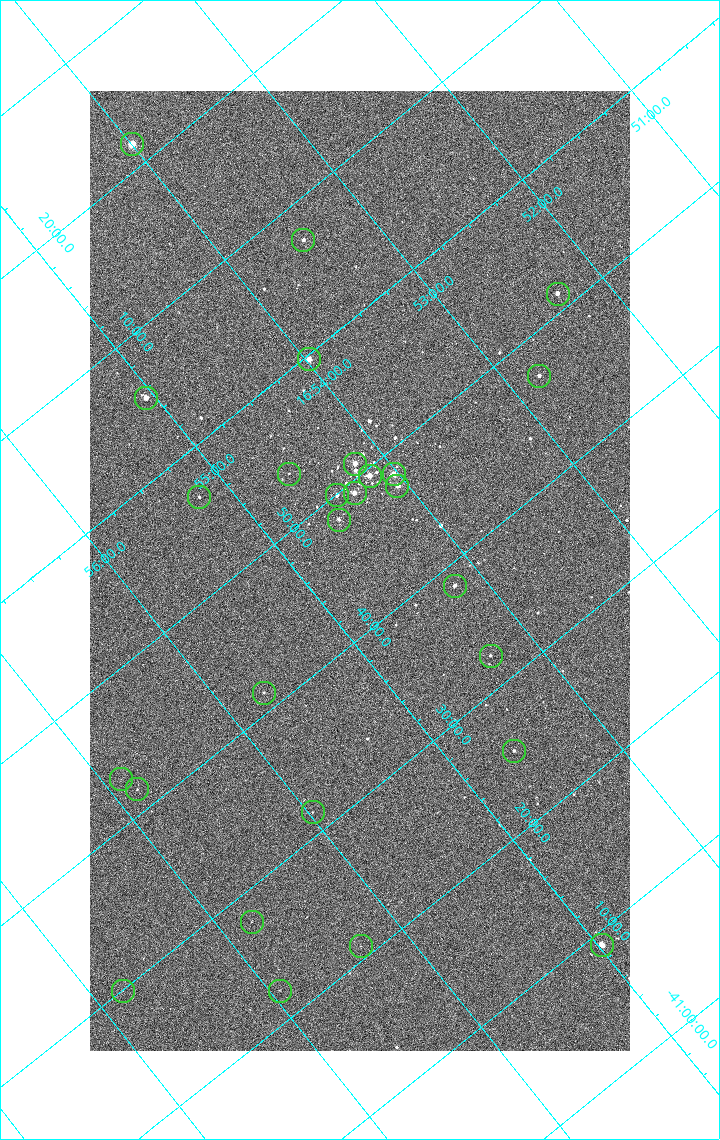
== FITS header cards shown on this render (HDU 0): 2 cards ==
NAXIS1  =                 1080 / length of data axis 1
NAXIS2  =                 1920 / length of data axis 2

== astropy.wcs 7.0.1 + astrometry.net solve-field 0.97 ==
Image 1080 x 1920 px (HDU 0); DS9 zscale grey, zoomed out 1/2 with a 90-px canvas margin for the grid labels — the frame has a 2x2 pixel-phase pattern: neighbouring pixels differ more than pixels two apart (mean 1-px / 2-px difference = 1.279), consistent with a one-shot-colour (mosaic) sensor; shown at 1/2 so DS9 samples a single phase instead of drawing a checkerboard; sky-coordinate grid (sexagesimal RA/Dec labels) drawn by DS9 from the SOLVED WCS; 27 Tycho-2 reference stars matched to detected sources circled (green)
Header WCS: none
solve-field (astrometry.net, Tycho-2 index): SOLVED blind (the file carries no WCS)
Solved WCS: RA---TAN-SIP/DEC--TAN-SIP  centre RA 16:54:39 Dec -41:44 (253.66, -41.74 deg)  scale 2.38 arcsec/px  FOV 42.8' x 76.0'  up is -141 deg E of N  parity flipped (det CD > 0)
(file carries no celestial WCS; the grid is the blind solution)
Tycho-2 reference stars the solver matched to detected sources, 27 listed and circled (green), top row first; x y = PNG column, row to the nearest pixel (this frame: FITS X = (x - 90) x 2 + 1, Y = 1920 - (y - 91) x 2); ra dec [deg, ICRS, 3 dp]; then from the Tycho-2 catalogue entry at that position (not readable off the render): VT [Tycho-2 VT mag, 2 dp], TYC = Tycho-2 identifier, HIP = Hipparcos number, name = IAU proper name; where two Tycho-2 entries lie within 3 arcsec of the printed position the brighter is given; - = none
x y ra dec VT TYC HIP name
132 144 253.499 -42.362 4.82 7876-2743-1 82671 -
303 240 253.369 -42.121 7.31 7876-1152-1 - -
558 294 253.080 -41.855 6.51 7876-2659-1 82543 -
309 360 253.495 -41.994 6.38 7876-309-1 82669 -
539 376 253.197 -41.786 7.01 7876-2053-1 - -
146 398 253.764 -42.091 6.35 7876-2597-1 82783 -
355 464 253.549 -41.849 6.39 7876-2229-1 - -
289 474 253.650 -41.894 9.98 7876-253-1 - -
394 474 253.508 -41.806 5.47 7876-2191-1 82676 -
370 476 253.542 -41.825 6.07 7876-2204-1 82691 -
397 486 253.515 -41.792 6.56 7876-2254-1 - -
354 493 253.582 -41.820 6.62 7876-2640-1 82706 -
337 496 253.608 -41.832 7.44 7876-2319-1 - -
199 498 253.801 -41.944 9.16 7876-1486-1 - -
339 520 253.633 -41.805 7.76 7876-1997-1 - -
454 586 253.548 -41.642 7.21 7876-2339-1 - -
490 656 253.576 -41.540 8.52 7876-1880-1 - -
264 693 253.929 -41.690 9.45 7876-1772-1 - -
514 751 253.649 -41.423 8.08 7876-2472-1 - -
121 780 254.222 -41.719 10.94 7876-2588-1 - -
137 790 254.210 -41.695 10.00 7876-2426-1 - -
312 812 253.994 -41.527 10.16 7876-2126-1 - -
252 922 254.199 -41.464 10.79 7876-2221-1 - -
602 945 253.744 -41.151 5.82 7872-1609-1 82775 -
360 946 254.075 -41.350 10.73 7876-1756-1 - -
123 991 254.451 -41.499 10.62 7876-2486-1 - -
280 991 254.236 -41.370 10.62 7876-1948-1 - -